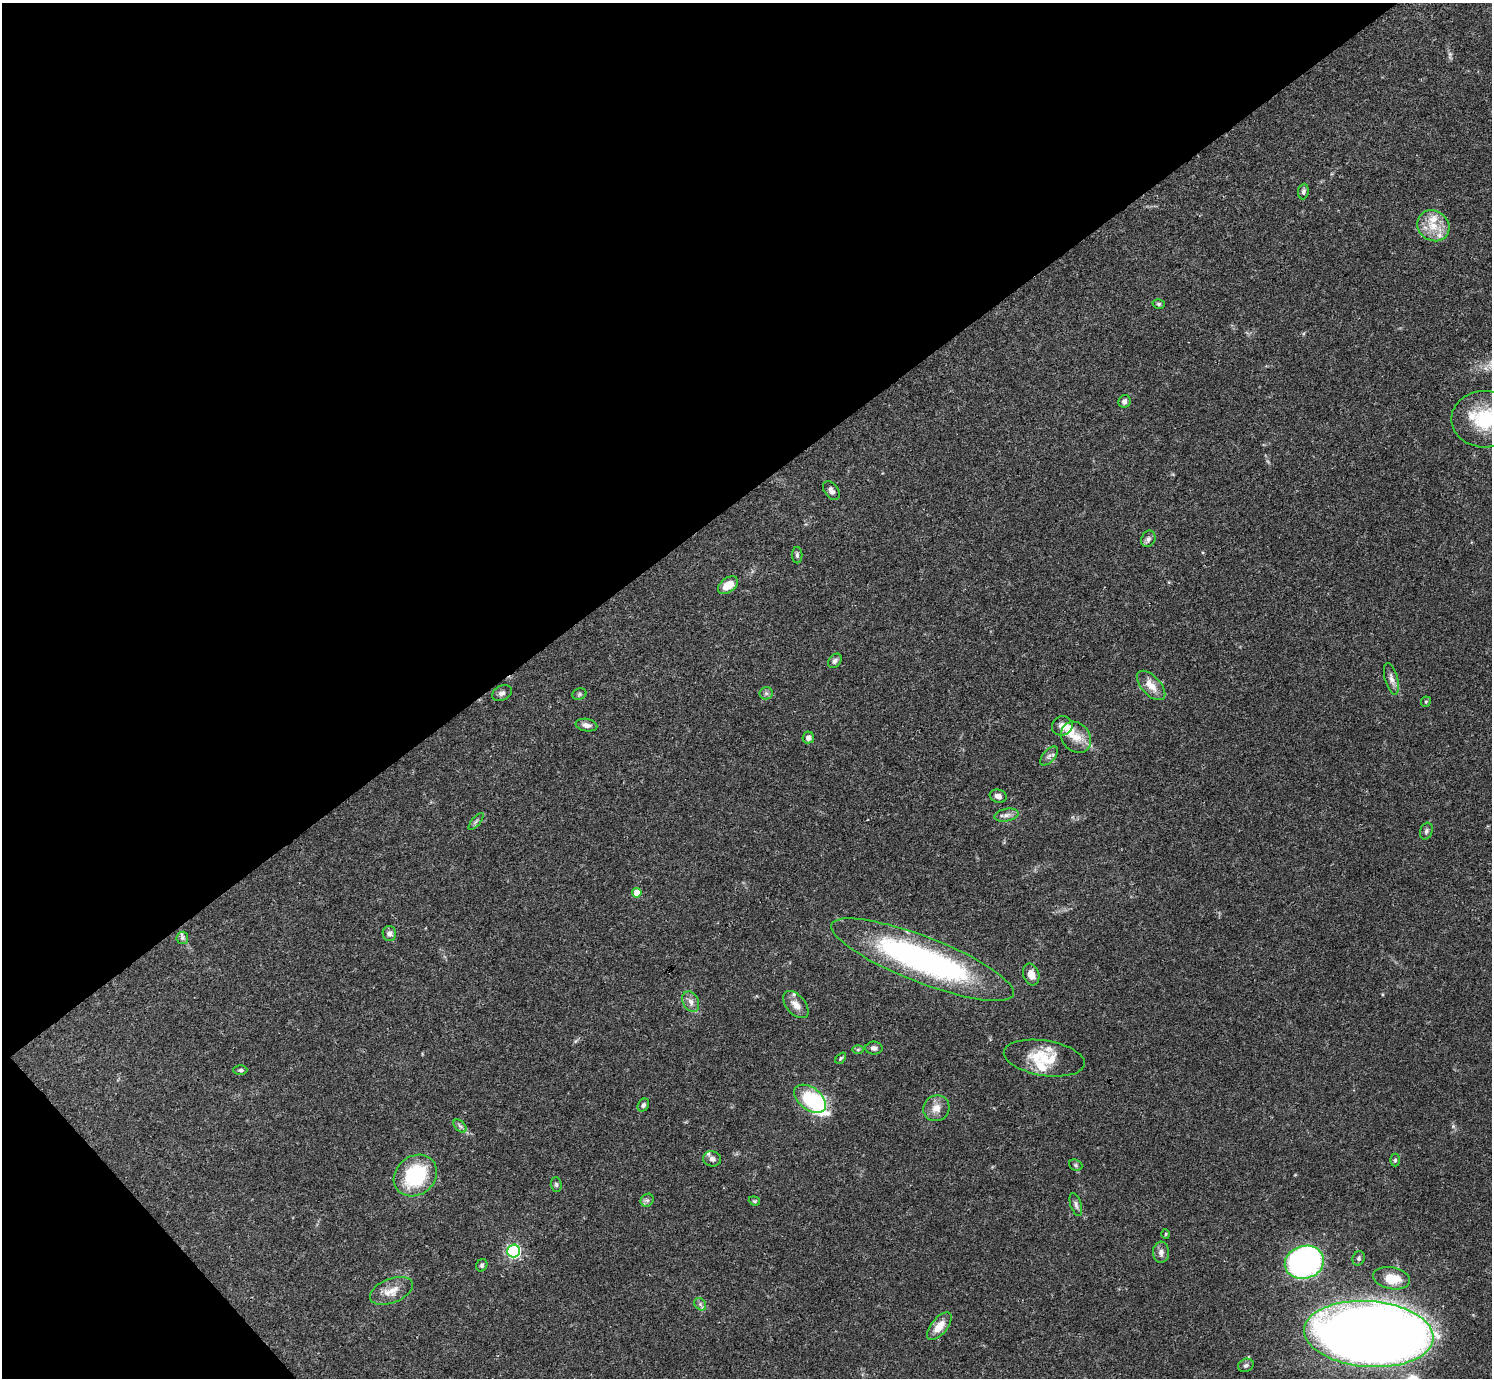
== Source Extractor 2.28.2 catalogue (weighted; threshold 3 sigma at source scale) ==
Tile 5 of 4 x 4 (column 1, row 2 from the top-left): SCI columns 1-1490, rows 2909-4284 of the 5962 x 5959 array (HDU 1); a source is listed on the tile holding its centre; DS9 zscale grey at full resolution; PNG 1494 x 1380 px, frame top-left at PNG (2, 3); each listed source drawn as its Kron ellipse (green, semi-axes under 4 px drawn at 4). Shown black and unused: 38% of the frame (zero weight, under 3 of 4 exposures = <1% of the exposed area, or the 3 px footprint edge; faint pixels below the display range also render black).
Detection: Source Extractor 2.28.2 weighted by HDU 2 'WHT'; one run over the whole footprint, this tile lists its part. Background 0.0412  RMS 0.0026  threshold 0.0119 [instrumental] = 3 sigma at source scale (4.5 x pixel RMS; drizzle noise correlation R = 1.50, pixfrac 1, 0.05/0.05 arcsec/px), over >= 5 px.
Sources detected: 71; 1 inside a brighter object's white glare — neither listed nor drawn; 9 inside a brighter listed object's ellipse — not listed separately; the other 61 listed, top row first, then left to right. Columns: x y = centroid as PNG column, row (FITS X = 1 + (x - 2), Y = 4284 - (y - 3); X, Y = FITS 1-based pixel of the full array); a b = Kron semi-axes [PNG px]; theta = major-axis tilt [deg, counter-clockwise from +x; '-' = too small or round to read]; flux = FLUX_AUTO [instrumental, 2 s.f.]
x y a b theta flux
1303 191 8 5 84 0.68
1433 226 17 15 -37 5.4
1159 304 6 5 - 0.48
1124 401 6 6 - 0.86
1485 419 34 28 1 15
831 490 10 6 -53 1.2
1148 539 8 6 65 0.82
797 555 8 5 -90 0.59
728 585 11 7 36 3.9
835 661 8 5 51 0.71
1391 679 16 6 -74 1.5
1151 685 18 9 -46 3.3
502 693 10 7 26 0.95
766 693 6 6 - 0.67
579 694 7 5 21 0.5
1426 702 5 5 - 0.3
586 725 11 6 -10 1.2
1062 726 10 9 - 1.6
808 737 6 5 - 1.4
1076 737 17 14 -50 3.9
1049 756 11 6 47 0.96
998 796 8 6 -16 1.2
1006 815 12 6 10 1.3
476 822 10 3 50 0.48
1426 831 8 6 72 0.71
637 893 5 4 - 4.1
389 934 7 7 - 0.99
182 938 6 6 - 0.6
923 960 97 23 -21 80
1031 974 11 8 -72 2.3
691 1002 11 7 -63 1.5
796 1005 16 9 -49 2.3
874 1048 8 6 -1 1
858 1050 6 4 1 0.39
841 1058 6 4 49 0.37
1044 1058 41 17 -9 9.1
240 1070 7 4 1 0.52
810 1099 18 11 -37 15
643 1105 7 5 56 0.67
936 1108 13 12 - 2.6
460 1126 8 4 -44 0.63
712 1159 9 7 -15 1
1395 1160 6 4 -90 0.46
1076 1165 7 5 -22 0.49
415 1176 23 19 39 19
556 1184 7 5 -88 0.55
647 1200 7 6 - 0.71
754 1201 6 4 -20 0.36
1076 1204 12 5 -72 0.86
1166 1234 5 3 - 0.25
514 1251 6 6 - 55
1161 1252 10 8 -88 1.3
1359 1258 7 6 - 0.65
1304 1262 20 16 16 81
482 1265 6 5 - 0.58
1392 1278 19 11 -11 5.8
391 1291 23 12 22 3.7
700 1304 7 5 -46 0.67
939 1326 16 8 50 3.6
1369 1334 65 33 -4 610
1246 1365 8 6 25 0.74
Isophote crosses this tile's border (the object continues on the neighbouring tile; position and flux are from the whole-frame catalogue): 1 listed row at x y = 1485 419